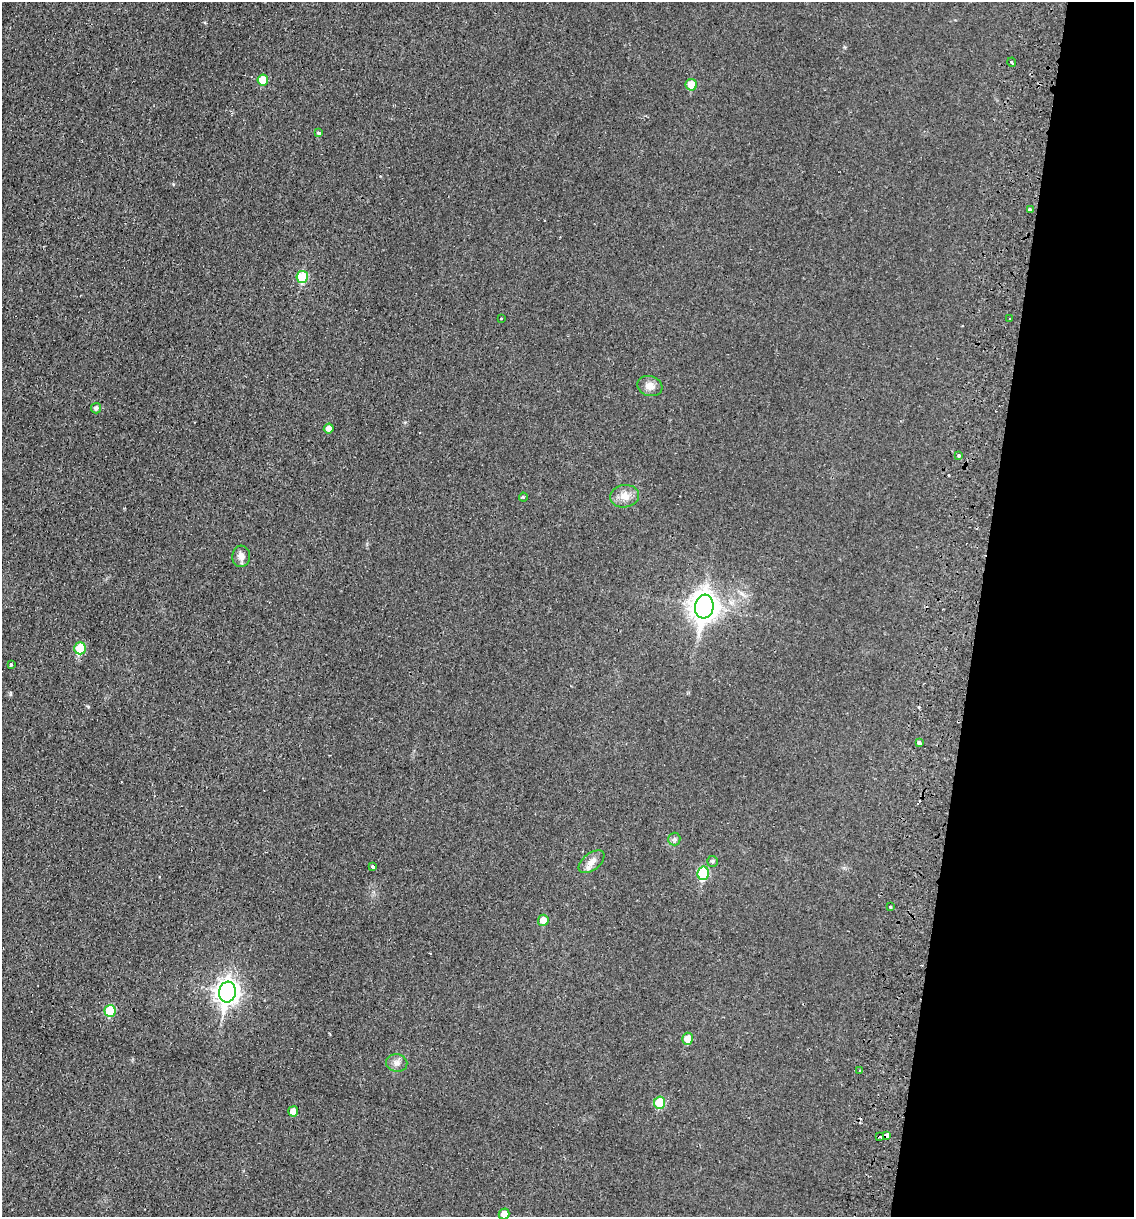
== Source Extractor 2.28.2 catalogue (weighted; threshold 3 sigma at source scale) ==
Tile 8 of 4 x 4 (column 4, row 2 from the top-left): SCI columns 3694-4825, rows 2444-3658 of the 5004 x 4890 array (HDU 1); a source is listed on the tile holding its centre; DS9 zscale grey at full resolution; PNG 1136 x 1219 px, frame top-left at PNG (2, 2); each listed source drawn as its Kron ellipse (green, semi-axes under 4 px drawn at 4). Shown black and unused: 14% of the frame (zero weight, under 2 of 3 exposures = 3% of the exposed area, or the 3 px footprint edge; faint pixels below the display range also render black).
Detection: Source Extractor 2.28.2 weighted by HDU 2 'WHT'; one run over the whole footprint, this tile lists its part. Background 0.0214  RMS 0.0047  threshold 0.0212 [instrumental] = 3 sigma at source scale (4.5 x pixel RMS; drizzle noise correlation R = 1.50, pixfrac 1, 0.05/0.05 arcsec/px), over >= 5 px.
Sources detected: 40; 4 cosmic-ray / hot-pixel residue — neither listed nor drawn; the other 36 listed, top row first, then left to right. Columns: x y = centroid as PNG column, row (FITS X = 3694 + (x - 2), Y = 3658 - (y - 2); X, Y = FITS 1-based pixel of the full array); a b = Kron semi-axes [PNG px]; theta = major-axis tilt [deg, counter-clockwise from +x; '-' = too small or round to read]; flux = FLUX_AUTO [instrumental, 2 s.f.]
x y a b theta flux
1012 62 5 3 - 1.6
263 80 5 5 - 8
691 85 6 5 - 7.8
319 133 4 3 - 1.1
1030 210 4 3 - 1.8
302 277 6 5 - 17
501 319 3 2 - 0.62
1010 319 3 2 - 0.54
650 386 13 10 -18 3.7
96 408 5 5 - 1.3
329 429 5 5 - 2.7
959 456 3 3 - 2
625 496 14 11 8 4.7
523 497 4 4 - 0.52
241 556 10 9 - 2.7
704 607 12 9 81 440
80 648 6 5 - 17
11 665 4 3 - 0.58
919 743 4 3 - 3.9
674 839 6 6 - 1.1
712 861 5 5 - 0.85
592 862 15 8 39 3.2
373 867 4 3 - 6.1
703 873 7 5 79 27
890 907 3 3 - 1.1
543 920 5 5 - 5.3
227 992 10 8 81 290
110 1011 6 5 - 16
688 1039 6 5 - 5.8
397 1063 10 9 - 2.5
860 1071 3 3 - 1.5
659 1103 6 5 - 16
293 1111 5 5 - 3.4
887 1135 4 4 - 3.6
880 1137 3 3 - 3.2
504 1214 5 5 - 3.9
Overlapping masked pixels (flux is a lower limit): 1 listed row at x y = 887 1135
Isophote crosses this tile's border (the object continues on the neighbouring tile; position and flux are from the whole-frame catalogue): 1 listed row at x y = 504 1214